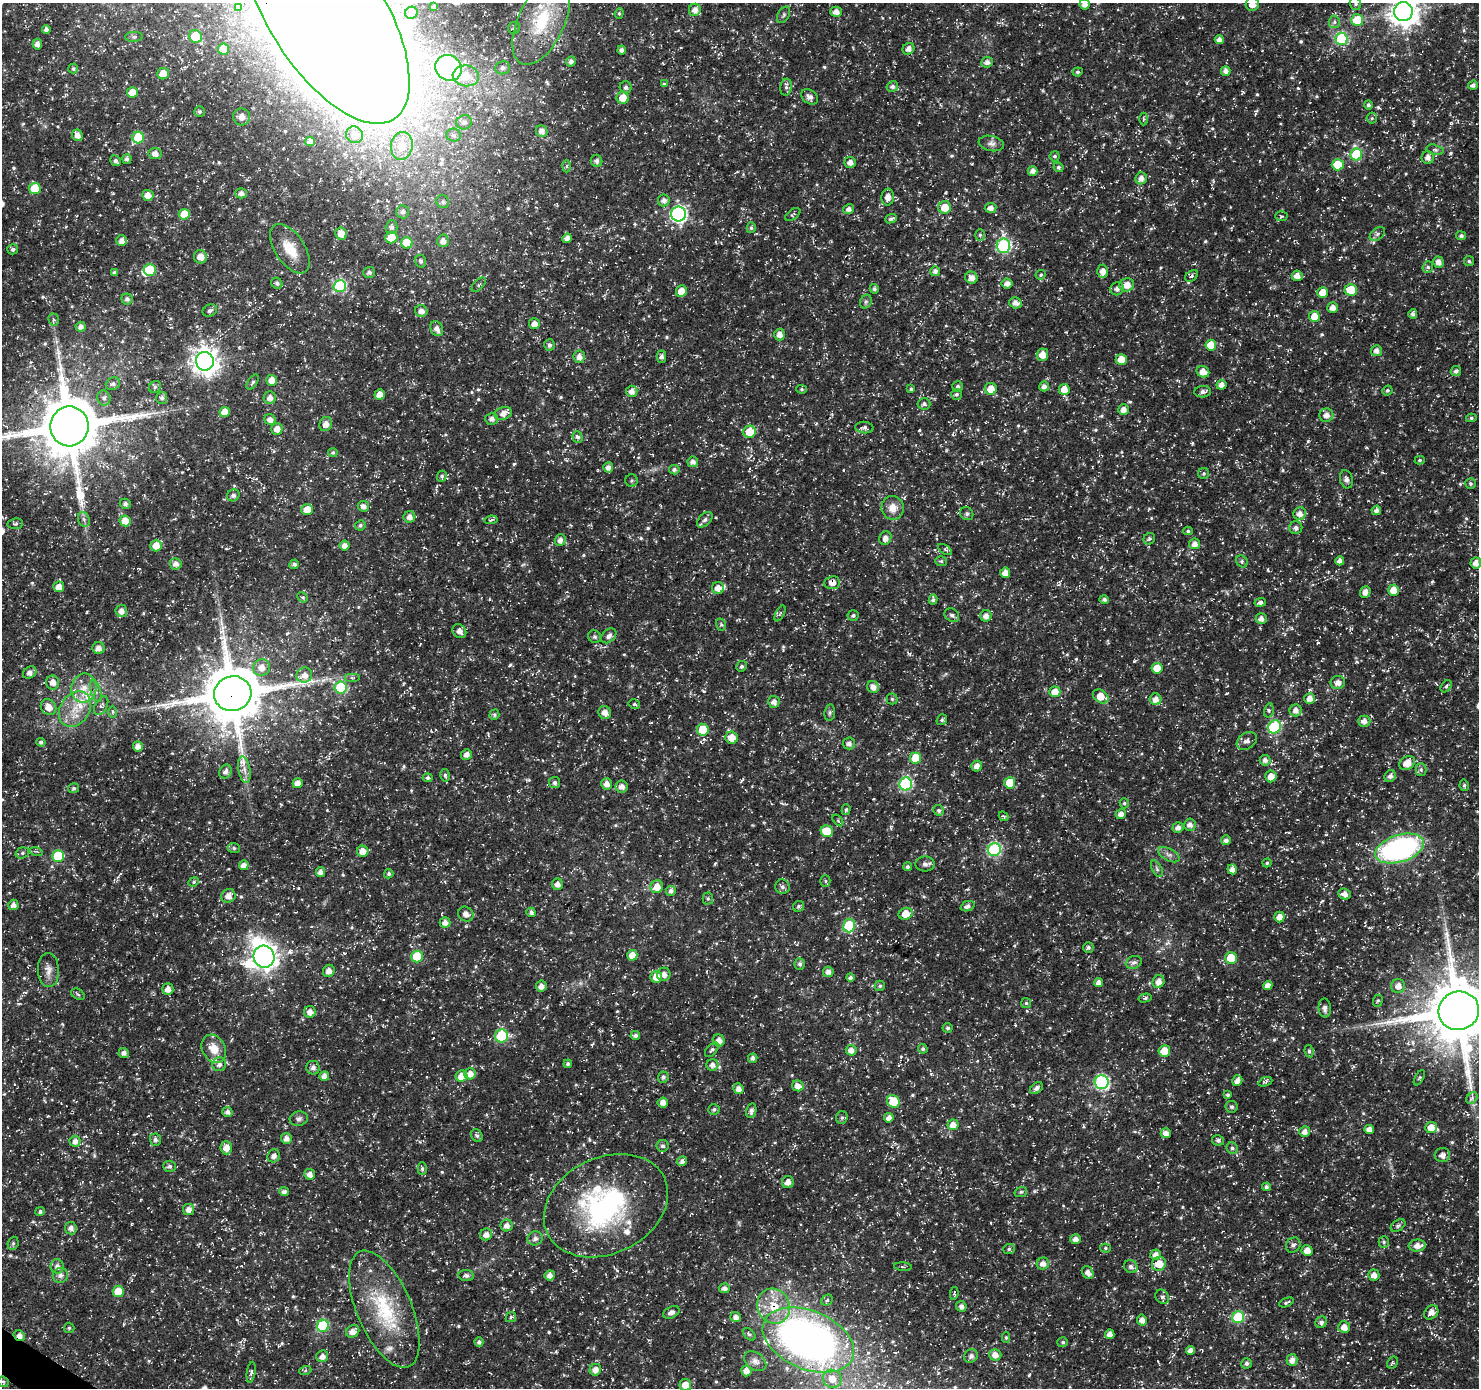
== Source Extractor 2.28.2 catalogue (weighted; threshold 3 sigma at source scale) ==
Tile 7 of 4 x 4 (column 3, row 2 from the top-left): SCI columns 2961-4437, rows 2958-4343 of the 5925 x 5983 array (HDU 1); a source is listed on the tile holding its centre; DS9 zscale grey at full resolution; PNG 1481 x 1390 px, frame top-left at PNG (2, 3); each listed source drawn as its Kron ellipse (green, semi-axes under 4 px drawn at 4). Shown black and unused: <1% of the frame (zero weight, under 3 of 5 exposures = <1% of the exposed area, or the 3 px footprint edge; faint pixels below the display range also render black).
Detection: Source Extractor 2.28.2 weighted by HDU 2 'WHT'; one run over the whole footprint, this tile lists its part. Background 0.0184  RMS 0.002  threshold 0.00906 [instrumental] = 3 sigma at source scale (4.5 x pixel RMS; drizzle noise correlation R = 1.50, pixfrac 1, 0.0396/0.0396 arcsec/px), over >= 5 px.
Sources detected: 742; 1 too faint to see at this stretch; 3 inside a brighter object's white glare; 1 long thin detection or spike segment (spike, bleed or trail) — neither listed nor drawn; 15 inside a brighter listed object's ellipse — not listed separately; of the other 722, all 500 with FLUX_AUTO >= 0.31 (the completeness limit of this list) listed and drawn (222 fainter detections not listed), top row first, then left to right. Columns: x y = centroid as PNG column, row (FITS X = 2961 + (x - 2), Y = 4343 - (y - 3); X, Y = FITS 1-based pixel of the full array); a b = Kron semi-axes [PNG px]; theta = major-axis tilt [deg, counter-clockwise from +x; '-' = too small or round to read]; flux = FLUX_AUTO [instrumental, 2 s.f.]
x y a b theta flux
1085 4 5 5 - 1.3
1252 4 7 6 - 1.6
1355 4 7 5 -68 0.45
434 6 3 3 - 0.33
239 8 3 3 - 0.33
695 10 6 6 - 1.3
326 12 127 57 -58 1600
836 12 6 5 - 1.4
1403 12 9 9 - 280
411 13 6 6 - 0.58
619 13 5 4 - 0.32
784 15 9 5 60 0.44
1357 20 6 6 - 7.1
541 21 47 23 65 14
1334 22 6 5 - 0.57
514 28 6 6 - 0.47
46 30 4 4 - 0.81
195 36 7 6 - 6.5
134 37 9 5 3 0.46
1341 39 6 6 - 22
1219 40 4 4 - 1.1
37 44 5 5 - 0.98
223 49 5 5 - 7.4
908 49 6 5 - 1.2
622 50 4 4 - 0.79
571 61 5 4 - 0.81
987 62 6 5 - 0.92
448 68 14 12 -34 39
502 68 7 6 - 0.73
73 69 5 4 - 0.41
1226 71 5 4 - 1.1
1078 72 5 4 - 0.39
163 74 6 5 - 3
466 76 13 10 -8 3.8
664 84 4 4 - 0.32
1473 85 5 4 - 0.7
626 87 6 6 - 0.67
786 87 8 5 82 0.62
892 87 6 5 - 0.65
132 92 5 5 - 2.8
810 97 9 6 -34 1.2
623 98 6 6 - 3.1
1368 105 4 4 - 0.5
200 112 5 5 - 0.43
241 117 8 8 - 1.7
1372 118 5 5 - 0.31
1143 119 6 4 89 0.32
464 122 8 7 - 0.89
542 131 6 5 - 1.1
77 135 6 5 - 1.3
354 135 8 8 - 1.7
453 135 7 6 - 0.65
138 138 6 6 - 14
310 141 5 4 - 1.3
991 143 13 7 -11 1
402 146 14 11 81 4.1
1435 150 9 5 -13 0.52
155 154 6 5 - 1.4
1356 154 6 6 - 14
1055 156 5 5 - 0.42
1428 158 6 6 - 1.1
127 159 5 4 - 0.68
116 161 6 5 - 0.6
596 161 6 5 - 0.73
850 162 5 5 - 1.2
1338 165 6 5 - 6.6
566 166 6 4 88 0.32
1059 167 5 4 - 0.48
1032 171 5 5 - 1
1141 178 6 5 - 1.2
35 189 6 5 - 6.9
241 193 6 5 - 0.98
148 195 6 5 - 1.9
888 197 8 6 87 1.5
664 200 6 6 - 0.98
443 202 7 6 - 0.56
945 207 6 6 - 3.4
990 208 6 5 - 1.2
848 209 5 5 - 0.89
403 212 6 6 - 0.74
184 214 5 5 - 3.4
678 214 7 7 - 54
793 214 8 5 34 0.38
1281 216 6 5 - 0.35
891 219 6 4 22 0.6
392 227 7 6 - 0.65
751 228 5 4 - 0.36
341 234 6 5 - 2.2
1377 234 8 5 37 0.57
980 235 6 5 - 0.39
1461 236 5 4 - 0.53
391 238 6 6 - 3.4
567 238 5 4 - 1.1
121 241 5 5 - 1.2
443 241 6 6 - 1.4
407 243 6 5 - 6.7
1003 246 7 6 - 30
13 249 5 5 - 0.59
290 249 28 14 -56 5
200 257 7 6 - 1.9
421 261 6 5 - 0.53
1469 261 5 5 - 0.37
1438 262 6 5 - 1.2
1428 267 6 5 - 0.54
150 270 6 6 - 9.6
935 271 5 5 - 0.87
1103 271 7 5 86 1.5
114 272 4 3 - 0.51
369 272 6 5 - 0.6
1041 275 5 4 - 0.33
1192 276 7 5 42 0.45
1297 276 5 5 - 1.2
971 278 6 6 - 1.4
277 283 6 5 - 0.51
1007 283 5 5 - 0.95
479 285 9 4 46 0.47
1127 285 7 6 - 1.9
340 286 6 6 - 22
874 289 5 4 - 0.45
1117 289 7 6 - 0.86
1351 290 6 5 - 5.9
681 291 6 5 - 2.4
1323 292 5 5 - 2.5
127 299 5 5 - 0.53
866 302 7 5 68 0.5
1015 303 6 5 - 1.2
1333 308 5 5 - 1.4
210 311 7 5 31 0.64
421 311 6 6 - 1.4
1413 314 5 4 - 0.69
1314 316 5 5 - 2.7
54 320 6 5 - 0.37
534 324 5 5 - 1.5
81 327 5 5 - 0.99
437 329 8 6 -63 1.2
779 335 6 5 - 1.3
549 345 6 5 - 0.68
1211 345 5 5 - 4.2
1376 351 5 5 - 1
1042 355 6 5 - 2.1
579 357 6 5 - 1.4
661 357 6 5 - 0.69
1121 359 5 5 - 3.6
205 361 9 9 - 200
1456 371 5 5 - 0.75
1203 372 6 5 - 1.9
272 380 5 5 - 1.9
253 382 8 4 57 0.45
113 384 7 6 - 0.56
1221 385 5 5 - 1.3
958 386 5 5 - 0.62
1044 386 5 4 - 0.87
155 387 6 5 - 0.39
802 389 5 4 - 0.33
911 389 4 4 - 0.34
991 389 6 6 - 2.5
1064 389 5 5 - 2.1
632 391 5 5 - 1.2
1387 391 5 5 - 0.38
1203 392 8 5 4 0.93
956 394 5 5 - 0.43
380 395 5 5 - 1.9
104 398 7 6 - 0.67
162 398 6 5 - 0.51
270 398 6 6 - 1.2
924 404 6 5 - 0.54
1123 410 5 5 - 1.4
225 412 5 5 - 2.3
503 413 9 6 21 1.5
1326 415 7 6 - 1.4
1471 418 5 4 - 0.37
492 419 6 6 - 0.79
270 420 5 5 - 1.2
326 424 7 6 - 1.5
69 426 20 19 - 1600
864 427 9 6 -5 0.7
277 429 6 5 - 1.7
749 432 6 6 - 4.4
577 437 6 5 - 0.58
333 453 5 4 - 0.35
1420 460 5 4 - 0.33
693 462 5 5 - 0.93
608 467 5 5 - 1.2
674 470 5 4 - 0.59
1204 474 5 5 - 0.39
442 476 6 5 - 0.43
1346 479 9 6 -75 0.72
631 481 6 6 - 0.42
1470 484 5 5 - 0.42
233 495 6 6 - 0.74
125 504 5 5 - 0.62
363 506 6 5 - 1.1
893 508 12 11 - 2.4
307 509 6 5 - 2.8
1376 510 5 4 - 0.79
967 514 7 6 - 0.45
1300 514 6 6 - 1.3
409 517 6 5 - 1.2
84 519 7 5 -69 0.59
491 520 6 3 7 0.33
705 520 9 5 45 0.61
125 521 5 5 - 3.1
15 524 8 5 8 0.4
360 525 5 5 - 0.46
1296 528 6 6 - 0.74
1188 531 5 4 - 0.32
885 538 7 6 - 1.3
1149 539 6 5 - 0.42
560 540 6 5 - 1.1
1195 544 5 5 - 1.3
156 546 5 5 - 2.6
345 546 5 5 - 1.3
945 549 8 4 -32 0.32
941 561 6 5 - 0.42
1242 561 6 5 - 0.39
1340 561 4 4 - 1.1
1476 563 5 5 - 1.3
176 564 6 5 - 1.2
294 564 5 4 - 0.6
1005 573 5 5 - 1.6
832 583 8 6 5 1.4
59 587 5 5 - 2.2
718 588 6 6 - 1.7
1394 590 5 5 - 2.8
1365 592 6 5 - 0.98
303 597 5 4 - 0.32
933 599 5 4 - 0.54
1104 599 5 4 - 0.54
1260 602 6 4 9 0.7
121 611 6 6 - 1.2
780 613 9 3 61 0.31
952 615 8 6 -39 0.73
853 616 5 5 - 0.43
986 616 6 5 - 1.2
1261 619 5 5 - 1.1
721 625 6 5 - 0.36
459 631 7 6 - 1.1
609 636 8 6 43 0.94
595 637 7 6 - 0.44
99 648 6 6 - 1.3
741 666 5 5 - 0.44
261 667 8 8 - 1.8
1157 668 5 5 - 3.7
30 673 7 5 36 1.2
304 675 8 7 - 1.6
353 677 8 4 0 0.4
53 682 7 6 - 1.4
1338 683 7 6 - 1.4
1446 686 7 4 52 0.39
341 687 6 6 - 16
873 687 6 5 - 1.3
84 688 14 12 79 3.1
96 691 11 5 -73 0.85
1055 692 5 5 - 2.8
233 694 19 17 15 1400
1101 696 8 6 -34 3.4
1309 698 5 5 - 1.5
892 699 5 5 - 0.35
1156 699 6 6 - 1.5
774 702 6 5 - 1.2
634 704 6 4 -12 0.4
101 706 10 6 61 0.64
48 707 8 7 - 1.9
75 709 19 14 55 4.7
1269 710 7 4 76 0.44
1296 711 6 6 - 1.2
113 712 6 4 -89 0.33
830 712 8 5 83 0.43
605 713 7 6 - 1.5
494 715 5 4 - 0.47
942 720 6 5 - 0.4
1364 721 6 5 - 1.2
1274 727 7 6 - 19
703 730 6 6 - 5.2
732 738 6 6 - 3
1247 741 11 8 35 1
41 742 4 4 - 0.51
849 743 6 6 - 0.83
138 746 5 5 - 1.2
466 755 5 5 - 1.3
916 758 5 5 - 6.4
1265 760 5 5 - 0.89
1407 763 8 6 33 2.6
977 766 5 5 - 1.2
1421 769 6 5 - 0.46
244 770 13 6 -80 1.3
225 772 7 6 - 0.98
445 775 6 5 - 0.44
1271 776 6 5 - 2
1390 776 6 5 - 0.9
428 778 5 4 - 0.52
555 782 5 5 - 0.6
298 783 5 5 - 1.7
1010 783 5 5 - 6.3
606 784 5 5 - 1.4
906 784 6 6 - 26
1464 785 6 4 -78 0.38
622 786 6 6 - 1.3
74 788 5 5 - 0.41
1124 803 5 4 - 0.32
846 810 5 4 - 0.35
939 810 5 5 - 0.48
1121 814 5 5 - 1.2
1003 816 5 3 - 0.32
838 820 7 4 -53 0.32
1190 825 6 5 - 1.2
1178 828 5 5 - 1.1
827 831 6 5 - 5.2
1226 840 5 5 - 0.85
234 848 6 5 - 0.4
1400 849 25 13 18 47
994 850 6 6 - 28
36 851 6 4 -17 0.31
363 851 5 5 - 2
22 853 7 5 17 0.49
1169 855 12 6 -28 0.85
58 856 6 6 - 11
1267 863 4 4 - 0.33
925 864 9 7 0 0.86
244 865 5 5 - 1.4
907 867 4 4 - 0.46
1157 869 9 5 -63 0.5
1232 869 5 5 - 1.3
320 872 5 4 - 1.1
389 874 5 4 - 0.5
825 881 5 5 - 0.35
194 882 5 4 - 0.33
558 884 5 5 - 1.2
657 887 6 6 - 2.6
782 887 7 7 - 0.74
671 891 5 5 - 0.7
1345 894 6 5 - 1.2
228 896 7 6 - 1.4
708 899 6 5 - 0.37
13 905 5 5 - 0.91
799 906 6 5 - 0.42
967 906 7 5 20 0.72
531 912 5 4 - 0.56
466 914 8 7 - 1.1
906 914 7 5 22 3.5
1279 917 5 5 - 1.7
445 922 5 5 - 1.2
849 926 7 6 - 11
1088 947 5 5 - 0.46
632 955 5 5 - 2.2
264 957 11 10 - 210
417 957 6 6 - 8.4
1231 958 6 5 - 7.1
1134 962 8 6 20 0.84
800 964 6 5 - 0.59
48 970 17 10 -87 1.6
329 971 6 5 - 1.3
828 972 5 5 - 1.1
664 974 7 6 - 1.1
656 977 6 6 - 2.5
850 978 4 4 - 0.64
1158 982 6 6 - 1.5
1099 983 4 4 - 1.1
1268 985 4 4 - 1.2
541 986 5 5 - 1.1
880 986 5 5 - 0.39
1398 986 7 7 - 1.6
168 989 6 5 - 1.1
78 994 7 5 -32 0.37
1145 998 6 4 14 0.42
1378 1001 6 4 67 0.33
1026 1003 5 5 - 0.32
1325 1008 9 6 -88 0.97
1459 1011 20 19 - 1700
310 1012 6 6 - 1.4
948 1028 5 5 - 0.46
502 1036 6 6 - 19
635 1036 5 4 - 0.63
719 1040 6 6 - 1.4
214 1049 15 11 -62 3.1
923 1049 5 4 - 0.46
712 1050 8 5 49 0.48
851 1050 5 5 - 1.4
1164 1051 6 5 - 3.4
1309 1051 6 4 -80 0.42
124 1053 5 5 - 0.92
753 1058 5 4 - 0.69
219 1064 7 6 - 0.87
568 1064 4 4 - 0.48
712 1065 6 6 - 1.1
313 1068 7 6 - 0.95
470 1074 6 5 - 1.8
324 1076 5 4 - 1.2
461 1076 6 5 - 2.1
663 1077 5 5 - 0.61
1419 1078 8 3 60 0.33
1237 1081 6 4 57 1.2
1102 1082 7 7 - 38
1265 1082 7 4 21 0.39
798 1086 6 5 - 1.5
1036 1088 7 5 40 0.71
738 1089 5 5 - 1.3
1228 1095 4 4 - 0.4
1472 1098 6 5 - 0.49
893 1101 7 6 - 6.5
663 1102 5 5 - 1.1
1232 1107 6 6 - 0.47
714 1109 6 5 - 0.49
751 1111 7 5 79 0.83
227 1112 5 5 - 0.84
842 1118 6 6 - 0.48
889 1118 5 4 - 1.2
299 1119 9 7 12 0.67
953 1125 5 5 - 1.7
1431 1127 6 5 - 1.9
1369 1129 5 4 - 1.4
1305 1132 5 5 - 1.2
1166 1133 5 5 - 1.1
477 1136 7 5 -53 0.48
286 1138 5 5 - 1.1
155 1140 6 5 - 0.59
1218 1140 6 5 - 0.62
75 1141 5 5 - 1.1
663 1146 6 5 - 0.44
226 1148 7 6 - 1.7
1232 1148 6 5 - 0.48
1442 1155 7 7 - 1.4
274 1156 7 6 - 0.88
682 1161 5 4 - 0.87
170 1166 6 5 - 0.52
422 1169 6 4 -90 0.45
310 1174 5 5 - 1.2
788 1182 6 6 - 1.3
1266 1187 4 4 - 0.61
284 1192 5 4 - 0.83
1021 1192 6 5 - 0.43
606 1206 65 48 26 38
188 1209 5 5 - 1.2
40 1211 4 4 - 0.48
507 1225 6 6 - 1.3
1398 1225 8 5 37 0.52
71 1228 6 6 - 0.96
486 1234 6 6 - 1.3
535 1238 8 7 - 0.79
1076 1239 5 5 - 1.2
1384 1242 6 5 - 0.41
13 1243 7 5 70 0.38
1293 1245 8 7 - 0.74
1417 1245 8 6 5 1.4
1105 1248 5 4 - 0.35
1009 1249 6 5 - 0.43
1307 1250 5 5 - 1.7
1155 1255 5 5 - 1.3
1043 1264 6 6 - 1.3
1159 1264 7 6 - 3
57 1266 7 6 - 1.1
903 1267 9 3 -4 0.38
1131 1267 7 6 - 0.78
1088 1272 7 5 -54 1.3
60 1275 7 7 - 0.78
550 1275 5 5 - 1.2
1374 1275 5 5 - 1.4
466 1276 7 5 -7 0.63
724 1288 5 5 - 0.95
118 1291 5 5 - 4.6
954 1293 6 4 80 0.35
1162 1297 8 6 -54 0.62
827 1300 6 5 - 0.32
1286 1302 8 3 22 0.37
774 1306 18 16 -62 5.6
961 1306 5 5 - 0.97
384 1309 62 27 -67 17
671 1312 8 5 26 0.98
1431 1312 8 6 48 1.6
511 1317 6 4 44 0.41
736 1317 5 5 - 1.1
1238 1317 6 6 - 16
1142 1320 5 5 - 1.2
1321 1322 6 5 - 0.59
323 1326 6 6 - 17
1344 1327 6 6 - 1.7
69 1328 5 5 - 0.34
353 1331 7 6 - 1.6
749 1334 7 5 -44 0.4
1110 1334 4 4 - 1.3
19 1336 6 5 - 1.1
1006 1338 5 4 - 0.33
808 1340 48 29 -22 120
479 1342 5 4 - 0.72
1063 1342 5 5 - 0.4
1191 1350 4 4 - 1.2
995 1355 6 5 - 1.5
322 1356 6 5 - 1.2
971 1356 7 6 - 0.77
1292 1360 6 5 - 1.1
755 1361 12 8 -37 1.1
1247 1363 5 5 - 0.54
1392 1363 6 5 - 0.31
595 1370 6 5 - 1.4
305 1371 6 4 19 0.34
746 1371 5 5 - 1.3
251 1372 10 4 81 0.47
832 1379 9 9 - 1.9
3 1382 6 5 - 0.34
685 1385 6 6 - 3.1
Overlapping masked pixels (flux is a lower limit): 6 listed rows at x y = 326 12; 832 583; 233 694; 774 1306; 19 1336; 3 1382
Isophote crosses this tile's border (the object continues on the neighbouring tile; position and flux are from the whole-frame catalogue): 9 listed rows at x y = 1085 4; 1252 4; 1355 4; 326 12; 1403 12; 541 21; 69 426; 1459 1011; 685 1385